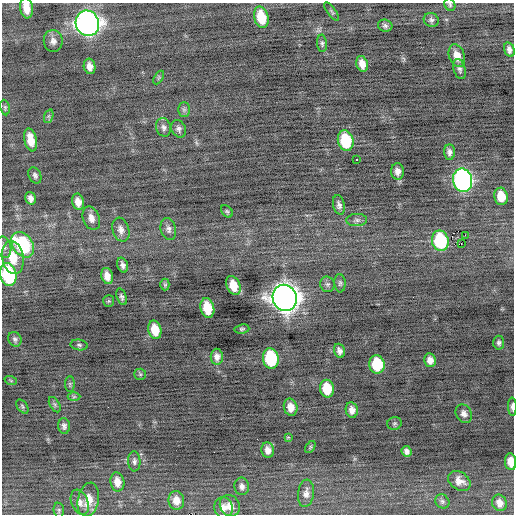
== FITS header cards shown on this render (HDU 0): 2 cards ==
NAXIS1  =                  512 / Axis length
NAXIS2  =                  512 / Axis length

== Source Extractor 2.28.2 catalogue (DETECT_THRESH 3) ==
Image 512 x 512 px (HDU 0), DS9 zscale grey, 1 PNG px = 1 image px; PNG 516 x 516 px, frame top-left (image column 1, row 512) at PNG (2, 3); each listed source drawn as its Kron ellipse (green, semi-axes under 4 px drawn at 4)
Background -0.148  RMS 0.76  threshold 2.28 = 3 sigma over >= 5 px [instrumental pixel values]
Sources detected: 94; all 94 listed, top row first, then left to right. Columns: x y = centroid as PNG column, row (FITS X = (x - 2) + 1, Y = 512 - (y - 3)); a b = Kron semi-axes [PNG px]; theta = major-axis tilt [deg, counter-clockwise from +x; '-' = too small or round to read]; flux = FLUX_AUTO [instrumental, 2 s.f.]
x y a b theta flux
450 5 6 5 - 89
26 8 10 6 -81 580
332 11 11 3 -54 78
261 17 11 7 -75 1500
431 20 7 7 - 140
87 23 13 11 -68 29000
385 26 7 6 - 120
53 41 11 9 -82 280
322 43 9 5 -85 110
509 50 7 5 -73 180
457 56 12 8 -71 540
362 64 8 5 -75 410
90 66 8 6 -78 310
459 69 10 6 -73 160
159 77 7 4 59 78
5 108 8 4 -81 89
184 110 7 6 - 120
49 116 7 4 71 90
164 127 9 7 -71 180
179 129 9 7 -64 180
30 140 12 6 -78 630
346 141 10 7 -77 2500
449 152 7 5 -88 180
357 160 3 3 - 320
398 171 8 6 -86 260
35 175 8 6 -64 150
463 180 12 9 -79 17000
501 196 9 6 -77 840
30 198 6 5 - 230
78 202 8 6 -78 380
339 205 10 6 -77 190
227 211 7 5 -48 89
91 218 12 8 -70 350
357 220 10 6 2 170
168 229 11 7 -75 210
121 230 12 8 -73 300
465 235 2 2 - 1900
440 241 10 8 -78 3700
461 243 2 2 - 36
23 245 14 10 -55 4700
4 247 11 7 -77 200
13 258 16 11 -80 1100
123 265 7 5 -71 200
8 274 11 8 -77 4900
107 276 8 5 -76 390
340 283 9 5 -86 120
327 284 8 7 - 150
165 285 6 4 -89 77
233 286 10 6 -62 910
122 297 8 4 -70 130
285 298 13 12 - 58000
109 301 6 5 - 74
207 308 10 7 -76 1200
242 329 7 4 7 89
155 330 9 6 -77 940
15 339 7 6 - 130
499 343 7 5 -86 120
79 345 8 5 -9 110
339 351 7 5 -73 200
217 357 8 6 -89 250
271 358 10 8 -80 3800
430 360 7 6 - 310
377 364 9 8 - 2300
140 374 6 5 - 97
11 381 6 4 -20 70
70 384 8 5 -89 89
327 389 9 7 -80 1500
74 397 6 4 1 78
55 405 8 5 -60 110
22 406 8 5 -54 91
291 407 8 6 -77 440
512 407 9 3 -89 200
352 410 7 6 - 280
464 414 10 7 -61 250
394 423 7 6 - 99
64 426 8 6 -85 160
288 437 3 3 - 110
310 447 7 3 54 65
268 450 7 6 - 300
406 451 5 5 - 170
134 461 10 6 -88 150
511 462 8 5 -82 600
459 481 12 8 -35 410
117 482 9 7 -80 430
242 486 8 7 - 200
306 493 14 8 83 290
88 500 17 10 79 680
176 500 9 8 - 480
442 501 7 6 - 130
80 502 13 8 -68 290
499 503 8 7 - 320
230 506 11 9 -57 430
224 508 10 9 - 330
59 510 7 5 -83 89
At the frame edge (FLAGS 8, measured only in part): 6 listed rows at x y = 450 5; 26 8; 4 247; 8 274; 512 407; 511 462